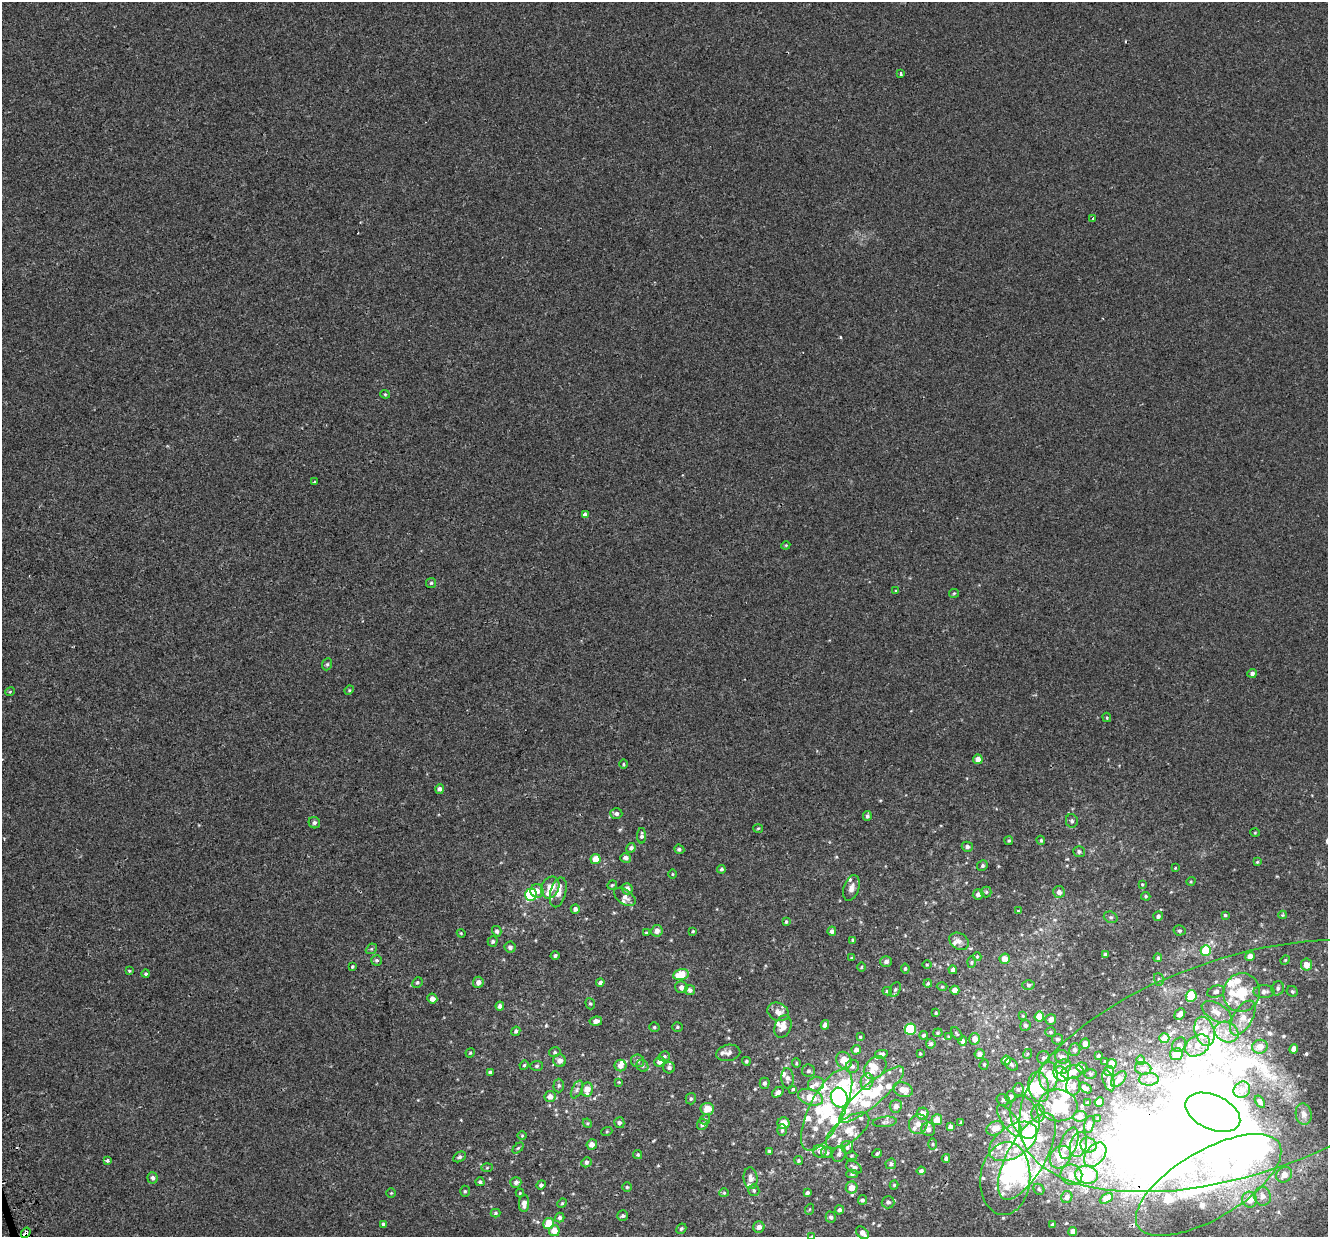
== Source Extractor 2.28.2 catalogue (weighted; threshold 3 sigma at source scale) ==
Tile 7 of 4 x 4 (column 3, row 2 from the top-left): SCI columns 2697-4022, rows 2625-3859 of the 5395 x 5196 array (HDU 1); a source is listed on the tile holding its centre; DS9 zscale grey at full resolution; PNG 1330 x 1239 px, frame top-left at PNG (2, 2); each listed source drawn as its Kron ellipse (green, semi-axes under 4 px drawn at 4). Shown black and unused: <1% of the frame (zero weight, under 2 of 3 exposures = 3% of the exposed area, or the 3 px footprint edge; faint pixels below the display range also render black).
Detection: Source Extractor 2.28.2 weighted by HDU 2 'WHT'; one run over the whole footprint, this tile lists its part. Background 4.12e-05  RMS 0.0025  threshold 0.0113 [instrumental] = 3 sigma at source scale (4.5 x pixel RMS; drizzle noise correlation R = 1.50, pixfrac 1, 0.0396/0.0396 arcsec/px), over >= 5 px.
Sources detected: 426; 22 inside a brighter object's white glare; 3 cosmic-ray / hot-pixel residue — neither listed nor drawn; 81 inside a brighter listed object's ellipse — not listed separately; the other 320 listed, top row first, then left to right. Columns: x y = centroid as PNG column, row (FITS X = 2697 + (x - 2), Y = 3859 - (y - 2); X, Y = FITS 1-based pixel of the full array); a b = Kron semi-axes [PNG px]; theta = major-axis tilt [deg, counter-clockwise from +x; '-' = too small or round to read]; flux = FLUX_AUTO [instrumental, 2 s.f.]
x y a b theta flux
901 74 3 3 - 2.9
1092 218 3 2 - 0.24
385 394 4 4 - 0.26
314 482 3 3 - 0.59
585 514 4 4 - 0.98
786 545 4 3 - 0.22
431 583 5 5 - 0.33
896 591 4 3 - 0.21
954 593 5 4 - 0.27
327 664 6 4 67 0.37
1252 673 5 4 - 0.74
349 690 5 4 - 0.26
10 692 5 3 - 0.27
1107 717 5 4 - 0.29
978 759 5 4 - 1.7
623 764 5 3 - 0.26
440 789 5 4 - 0.73
616 814 6 5 - 0.74
867 816 5 4 - 0.47
1072 821 7 6 - 0.63
314 823 6 5 - 0.61
758 828 5 3 - 0.23
1255 833 5 3 - 0.2
642 836 8 4 -90 0.62
1041 840 5 3 - 0.28
1009 841 4 4 - 0.34
967 847 5 5 - 0.64
631 848 5 4 - 0.67
679 849 5 4 - 0.44
1079 852 6 5 - 0.49
626 858 5 4 - 0.89
595 859 5 5 - 2.8
1257 862 4 3 - 0.25
982 866 5 5 - 0.46
1175 868 3 2 - 0.18
721 869 4 4 - 0.43
672 874 5 3 - 0.21
1191 881 5 3 - 0.2
1142 884 3 3 - 0.21
612 885 5 4 - 0.29
550 887 11 8 64 3.1
851 888 13 7 71 1.3
627 889 5 5 - 1.2
537 891 7 6 - 1.8
558 892 15 7 76 2.1
986 892 5 5 - 0.37
1059 892 6 6 - 0.97
978 894 5 5 - 0.99
531 895 6 5 - 21
1146 896 5 4 - 0.3
625 897 12 7 -35 1.1
575 909 4 4 - 0.74
1018 911 4 3 - 0.22
1225 915 4 4 - 0.28
1283 915 4 4 - 0.3
1158 916 5 4 - 0.61
1111 917 7 5 -19 0.45
786 922 4 3 - 0.28
1179 930 6 5 - 0.38
497 931 5 4 - 0.61
657 931 6 5 - 1.5
693 931 3 3 - 0.27
832 931 4 4 - 0.75
461 933 4 3 - 0.22
646 933 4 3 - 0.26
853 940 4 3 - 0.31
493 941 5 5 - 0.5
959 941 10 8 -32 1.1
510 947 5 5 - 0.71
371 949 6 4 43 0.36
1206 951 5 5 - 9.5
1105 954 3 3 - 0.39
555 956 4 4 - 0.39
1250 956 5 4 - 1.8
977 957 4 4 - 0.27
852 958 4 3 - 0.31
1158 958 4 4 - 0.41
1005 959 5 5 - 2.6
377 960 5 5 - 0.47
1285 960 5 4 - 0.26
886 962 6 5 - 0.82
972 962 5 3 - 0.27
927 964 5 3 - 0.24
1306 965 6 5 - 2.2
352 967 3 3 - 0.31
862 967 5 3 - 0.23
905 969 5 4 - 0.37
953 970 4 4 - 0.75
129 971 3 2 - 0.23
146 974 4 4 - 0.38
681 974 8 5 11 5.2
1159 979 6 5 - 0.38
478 982 6 5 - 1.3
417 983 5 5 - 0.43
600 983 4 4 - 0.66
928 984 4 4 - 0.38
1028 985 6 5 - 0.43
942 986 5 3 - 0.28
681 987 6 5 - 1.2
1278 988 7 6 - 0.63
690 990 5 5 - 0.78
895 990 8 5 63 0.53
955 990 4 4 - 1.4
887 991 5 3 - 0.39
1292 991 6 5 - 0.41
1216 992 9 6 18 0.78
1264 992 10 6 1 1
1242 993 19 18 - 7.1
1191 996 6 5 - 6.6
432 999 5 5 - 1.4
590 1004 6 4 -67 0.33
500 1006 4 4 - 0.8
778 1012 11 9 -28 2.2
1216 1012 16 8 -29 2.7
936 1013 3 3 - 0.26
1180 1014 6 4 47 0.95
1023 1016 4 3 - 0.19
1039 1017 5 4 - 4.1
1243 1018 19 9 60 3.4
1051 1019 5 5 - 1.3
596 1021 6 4 7 1.1
825 1025 5 4 - 1.3
1025 1025 5 5 - 0.62
783 1026 12 8 69 2.3
654 1027 5 4 - 0.37
677 1027 5 4 - 0.32
910 1029 6 5 - 14
516 1031 5 4 - 0.54
1205 1031 15 9 -74 3.3
1051 1032 5 5 - 0.37
1227 1032 12 9 -27 3
938 1033 5 4 - 0.28
957 1034 7 3 -54 0.29
924 1035 4 3 - 0.46
860 1037 4 3 - 0.25
948 1037 4 2 - 0.23
1164 1038 5 5 - 1.6
975 1039 6 5 - 1.7
1057 1039 5 5 - 0.52
963 1041 4 4 - 0.81
931 1044 5 4 - 0.51
1085 1044 5 4 - 1.5
1179 1045 8 6 47 0.61
1197 1045 13 9 33 2.8
1260 1047 8 7 - 2.8
1294 1049 5 4 - 1.1
856 1050 5 4 - 1.1
1075 1050 6 5 - 0.81
555 1052 6 4 14 0.38
470 1053 4 4 - 0.27
728 1053 12 8 10 1
920 1053 3 2 - 0.23
881 1054 6 4 12 0.7
979 1054 5 4 - 0.94
1027 1054 5 3 - 0.23
1176 1054 6 6 - 3.5
1098 1055 3 3 - 0.39
664 1056 5 5 - 0.38
1062 1057 7 6 - 1.2
1044 1058 6 6 - 0.61
844 1060 9 7 -58 3.5
1006 1060 5 4 - 2
1141 1060 4 4 - 0.27
560 1061 6 6 - 1.3
638 1061 6 6 - 0.71
746 1061 4 4 - 0.38
660 1062 5 5 - 1.2
1105 1062 3 3 - 0.3
796 1063 4 4 - 0.27
984 1064 5 4 - 0.32
1011 1064 7 5 -42 0.57
1112 1064 5 4 - 3.3
524 1065 5 4 - 0.3
537 1066 6 5 - 0.4
620 1066 6 6 - 1.4
642 1066 6 5 - 0.42
852 1066 7 6 - 0.67
1240 1066 230 108 18 180
1063 1067 9 7 23 0.97
1082 1067 5 5 - 0.49
669 1068 6 6 - 0.6
875 1068 13 9 45 2.2
1143 1068 8 6 -12 0.71
808 1071 6 6 - 0.59
1109 1071 5 5 - 0.99
490 1072 4 4 - 0.42
1072 1072 11 7 11 2.3
1061 1074 8 7 - 4.6
1091 1074 6 5 - 0.38
1048 1076 14 9 87 3
788 1078 10 6 -85 1
1119 1079 9 5 46 1.5
1149 1079 10 6 1 0.87
867 1081 8 6 80 0.81
1109 1081 11 5 -71 0.7
619 1082 4 4 - 0.19
765 1083 5 5 - 0.6
816 1084 8 7 - 1.1
559 1086 7 5 89 0.44
1073 1086 9 7 86 1.2
1039 1087 15 10 -78 7.7
1085 1088 7 4 -35 1.2
577 1089 9 5 64 0.64
587 1089 7 5 81 2.6
793 1089 4 4 - 0.27
1018 1089 6 5 - 0.52
903 1090 10 7 -21 2.5
1242 1090 9 7 41 1.4
778 1092 6 4 37 1
872 1095 41 11 40 11
550 1096 5 5 - 1.4
810 1097 13 7 -17 4.1
839 1097 10 8 -73 25
1011 1097 5 5 - 0.76
691 1099 6 5 - 0.49
1003 1100 6 5 - 0.58
1099 1102 5 4 - 3
1260 1102 7 3 -56 0.74
1087 1103 4 3 - 0.27
1058 1105 19 16 -6 13
896 1106 6 6 - 1
707 1109 6 6 - 3
827 1110 45 17 63 15
1213 1112 29 17 -24 320
1038 1113 9 6 86 0.99
923 1114 6 6 - 1.9
1304 1114 10 8 -80 1.3
1080 1116 7 5 7 1.6
1025 1117 22 14 -73 4.7
705 1119 5 4 - 0.37
1098 1119 4 4 - 0.47
937 1120 5 5 - 2.7
1010 1121 19 7 -54 2.2
885 1122 12 5 7 0.69
961 1122 3 2 - 0.24
587 1123 5 4 - 0.25
619 1123 5 5 - 0.68
783 1123 6 6 - 2.9
702 1124 6 5 - 0.7
918 1124 10 9 - 1.4
1089 1124 8 5 75 1.1
950 1127 4 4 - 1.1
995 1128 9 6 20 2.3
928 1129 7 6 - 0.93
782 1130 6 5 - 0.44
607 1131 5 3 - 0.25
847 1131 25 11 37 4
522 1136 5 3 - 0.21
1013 1141 27 15 34 9.5
1069 1143 17 8 70 2.2
592 1144 5 5 - 1.2
933 1144 6 4 90 0.27
1078 1144 13 8 74 2
1088 1145 8 7 - 1.6
847 1147 6 6 - 0.57
518 1148 6 4 44 0.32
769 1151 4 4 - 0.31
820 1151 7 6 - 0.76
826 1153 6 5 - 0.62
877 1153 5 3 - 0.46
839 1154 8 6 68 0.82
638 1155 5 4 - 0.38
1095 1155 14 9 50 2.7
851 1156 6 4 2 0.3
1027 1156 48 19 61 14
460 1157 7 5 27 0.5
1060 1157 12 9 53 4.3
946 1158 4 3 - 0.43
107 1160 3 3 - 0.57
798 1160 4 4 - 0.33
586 1162 5 4 - 0.46
891 1164 5 5 - 0.54
854 1167 8 5 -30 0.85
487 1168 5 4 - 0.27
921 1171 4 4 - 0.64
852 1174 5 4 - 0.41
1071 1175 11 10 - 2
1086 1175 11 9 -11 12
1284 1175 8 7 - 2
153 1178 6 5 - 0.71
750 1178 11 7 -85 1.2
1005 1179 36 25 85 16
480 1182 5 4 - 0.4
516 1182 5 5 - 0.73
541 1185 5 4 - 0.51
894 1185 4 4 - 0.26
1209 1185 82 34 31 37
627 1187 4 4 - 0.3
852 1188 6 6 - 2.2
1039 1189 6 5 - 0.39
754 1190 6 5 - 0.44
465 1191 5 5 - 0.35
391 1193 4 4 - 0.23
520 1193 4 4 - 0.26
724 1193 5 4 - 0.27
807 1193 4 4 - 0.49
1262 1196 9 8 - 1.7
1067 1197 6 5 - 0.86
1106 1198 7 4 31 2.2
862 1200 5 4 - 0.53
1249 1200 8 7 - 2.9
888 1202 6 6 - 0.67
524 1203 9 5 87 1.4
562 1203 5 4 - 0.28
810 1209 5 3 - 0.24
839 1210 4 4 - 0.67
495 1213 5 4 - 0.41
623 1216 5 5 - 0.46
560 1217 5 4 - 0.66
831 1217 6 5 - 0.56
549 1223 5 5 - 4.4
383 1224 4 3 - 0.7
1053 1225 4 3 - 0.56
759 1227 5 5 - 0.98
681 1229 5 4 - 0.4
554 1231 5 5 - 2.5
1073 1231 4 4 - 1.2
26 1233 5 3 - 1.9
862 1233 7 5 -44 1.4
812 1236 4 3 - 0.23
Overlapping masked pixels (flux is a lower limit): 2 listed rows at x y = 1240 1066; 26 1233
Isophote crosses this tile's border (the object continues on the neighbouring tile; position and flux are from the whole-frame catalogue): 3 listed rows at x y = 1240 1066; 1073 1231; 812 1236
Unlisted compact peaks at least as high as the median listed source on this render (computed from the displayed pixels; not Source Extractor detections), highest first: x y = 840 337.